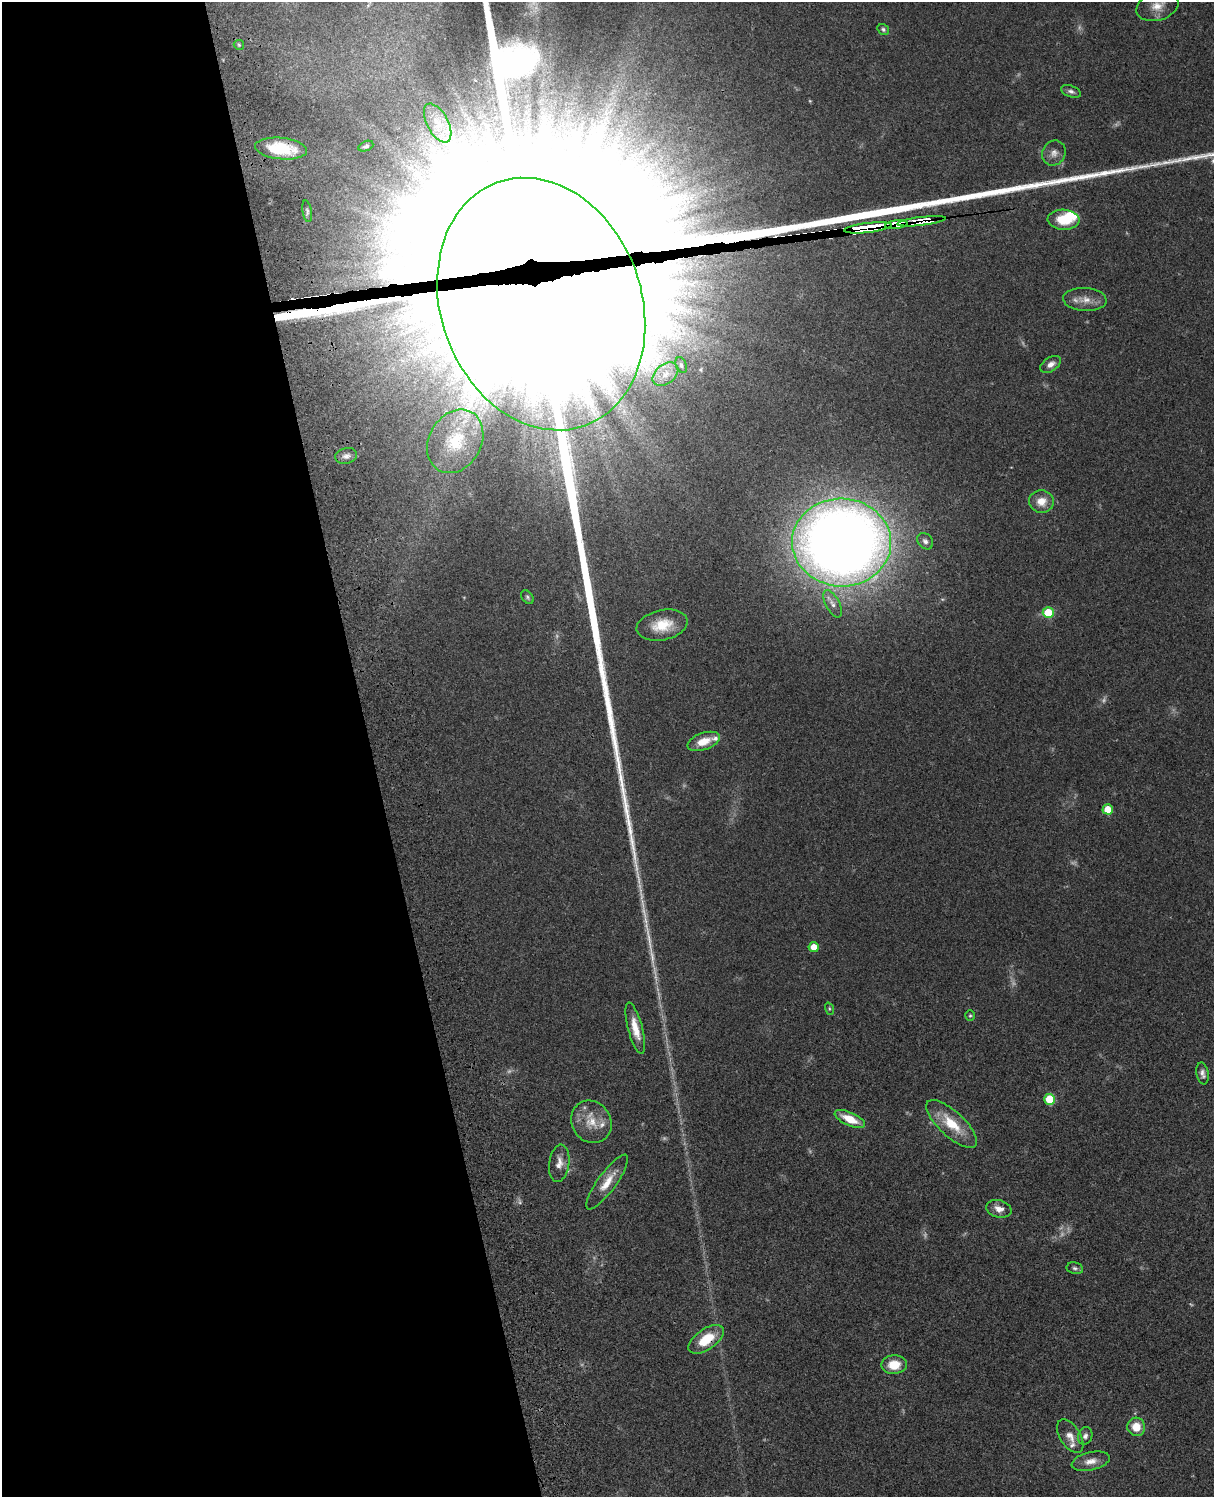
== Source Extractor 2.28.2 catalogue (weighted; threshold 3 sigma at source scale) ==
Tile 5 of 4 x 3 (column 1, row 2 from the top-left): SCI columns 121-1332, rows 1773-3267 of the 5087 x 4926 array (HDU 1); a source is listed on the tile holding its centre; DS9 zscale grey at full resolution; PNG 1216 x 1499 px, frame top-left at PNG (2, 2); each listed source drawn as its Kron ellipse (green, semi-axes under 4 px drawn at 4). Shown black and unused: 31% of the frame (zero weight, under 3 of 4 exposures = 6% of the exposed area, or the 3 px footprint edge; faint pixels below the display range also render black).
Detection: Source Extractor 2.28.2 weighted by HDU 2 'WHT'; one run over the whole footprint, this tile lists its part. Background 0.0806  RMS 0.0058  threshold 0.0262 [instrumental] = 3 sigma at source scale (4.5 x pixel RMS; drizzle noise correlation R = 1.50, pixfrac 1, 0.05/0.05 arcsec/px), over >= 5 px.
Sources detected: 72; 13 too faint to see at this stretch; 4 inside a brighter object's white glare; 2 cosmic-ray / hot-pixel residue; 1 long thin detection or spike segment (spike, bleed or trail) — neither listed nor drawn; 4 inside a brighter listed object's ellipse — not listed separately; the other 48 listed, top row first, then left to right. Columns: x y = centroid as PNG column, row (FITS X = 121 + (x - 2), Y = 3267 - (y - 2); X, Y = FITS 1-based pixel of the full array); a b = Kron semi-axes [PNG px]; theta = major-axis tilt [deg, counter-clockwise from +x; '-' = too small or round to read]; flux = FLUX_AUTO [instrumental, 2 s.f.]
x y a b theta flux
1157 6 22 14 18 8.6
883 29 6 5 - 1.3
239 45 5 5 - 0.87
1071 91 10 5 -20 1.9
438 123 21 10 -62 9.7
366 146 8 5 23 1.4
281 149 26 10 -5 23
1054 153 13 11 59 4.2
307 211 11 4 -80 1.6
1063 220 16 10 -3 16
922 221 24 4 7 140
896 225 11 4 7 92
868 228 24 5 6 2400
1085 300 21 11 -3 7.2
541 304 129 100 -70 34000
1051 364 11 7 33 3.5
681 365 8 5 -67 1.3
665 374 14 9 39 6.3
455 441 33 26 60 26
346 456 11 7 14 2.6
1041 501 12 11 - 7.2
925 541 9 7 -49 2.1
842 542 49 44 -3 870
527 597 7 5 -53 1.1
832 604 15 7 -62 3.2
1048 613 5 5 - 19
662 625 26 15 12 15
703 741 17 8 19 8.8
1108 809 5 5 - 11
814 947 5 5 - 7.2
829 1009 6 4 -72 0.71
970 1016 5 4 - 0.81
635 1028 26 7 -75 9.1
1202 1073 11 6 -79 2.5
1050 1099 5 5 - 25
850 1119 16 6 -24 11
591 1122 22 19 -56 13
952 1124 32 12 -43 19
559 1163 19 10 83 5.7
607 1182 33 9 54 9.8
999 1209 13 8 -15 4.8
1075 1268 8 5 -11 1.4
706 1339 20 10 35 16
894 1365 12 9 4 12
1136 1427 9 9 - 9.1
1070 1436 19 10 -58 5.4
1085 1436 9 7 73 2.3
1091 1461 19 9 13 5.4
Overlapping masked pixels (flux is a lower limit): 6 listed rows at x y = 281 149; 922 221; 896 225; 868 228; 541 304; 706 1339